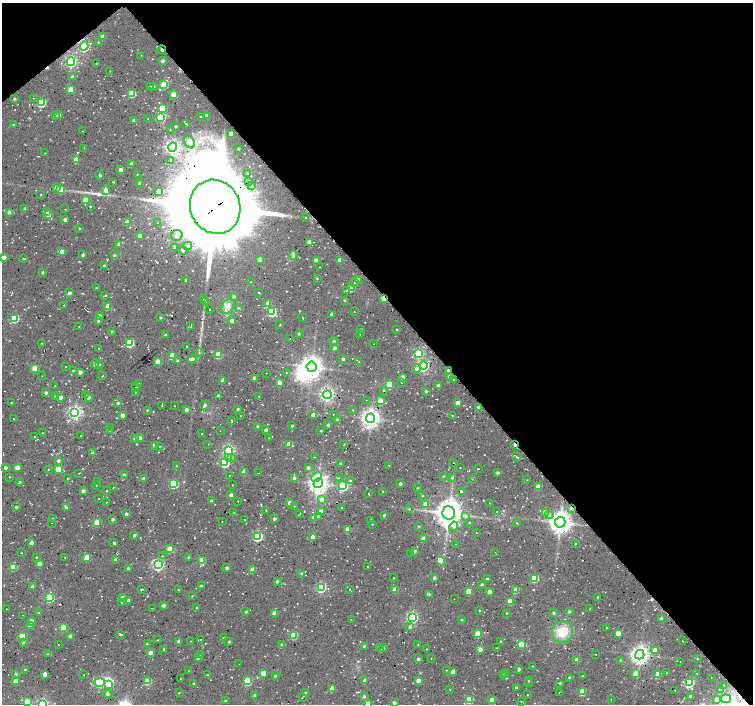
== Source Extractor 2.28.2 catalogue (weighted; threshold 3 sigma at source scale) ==
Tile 3 of 4 x 4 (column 3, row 1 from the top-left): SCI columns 3030-4530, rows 4432-5835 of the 6033 x 5992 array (HDU 1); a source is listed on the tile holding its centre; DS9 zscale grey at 2 x 2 block average (1 PNG px = mean of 2 x 2 image px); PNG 755 x 706 px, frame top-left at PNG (2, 3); each listed source drawn as its Kron ellipse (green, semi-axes under 4 px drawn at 4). Shown black and unused: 43% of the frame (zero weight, under 2 of 3 exposures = <1% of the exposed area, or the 3 px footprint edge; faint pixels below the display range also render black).
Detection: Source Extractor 2.28.2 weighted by HDU 2 'WHT'; one run over the whole footprint, this tile lists its part. Background 0.05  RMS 0.0081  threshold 0.0364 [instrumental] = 3 sigma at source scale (4.5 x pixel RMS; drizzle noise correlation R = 1.50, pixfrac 1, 0.0396/0.0396 arcsec/px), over >= 5 px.
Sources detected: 560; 2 inside a brighter object's white glare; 23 cosmic-ray / hot-pixel residue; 1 long thin detection or spike segment (spike, bleed or trail) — neither listed nor drawn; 5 inside a brighter listed object's ellipse — not listed separately; of the other 529, all 500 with FLUX_AUTO >= 0.613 (the completeness limit of this list) listed and drawn (29 fainter detections not listed), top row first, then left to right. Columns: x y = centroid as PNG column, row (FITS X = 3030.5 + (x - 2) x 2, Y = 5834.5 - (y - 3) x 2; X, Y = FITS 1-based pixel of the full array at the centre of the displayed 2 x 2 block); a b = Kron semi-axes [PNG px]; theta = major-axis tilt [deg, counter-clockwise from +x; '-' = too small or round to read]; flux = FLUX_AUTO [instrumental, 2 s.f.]
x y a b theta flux
102 37 3 3 - 20
98 42 2 2 - 1
84 46 4 4 - 240
162 49 4 2 - 5.3
141 55 2 2 - 0.91
71 61 4 4 - 310
162 61 3 3 - 5.4
96 63 2 2 - 1.1
110 71 2 2 - 1
72 76 3 3 - 4.1
164 84 3 3 - 63
153 86 3 2 - 2.6
151 87 2 2 - 1.6
71 89 3 3 - 34
132 93 3 3 - 53
173 94 3 3 - 32
33 98 2 2 - 0.93
14 99 2 2 - 3.1
41 102 4 3 - 98
162 108 3 3 - 65
59 115 3 3 - 5.4
206 115 2 2 - 6.8
55 116 3 2 - 6.5
161 117 4 3 - 110
201 117 2 2 - 1.4
148 119 2 2 - 0.72
133 120 3 3 - 4.6
186 124 3 2 - 1.1
13 125 3 2 - 2.5
176 126 3 2 - 2.5
171 130 3 2 - 1.9
83 131 2 2 - 0.63
231 133 2 2 - 8.1
190 142 7 5 -54 32
173 147 4 4 - 600
84 148 2 2 - 0.64
238 148 2 2 - 2.1
45 153 2 2 - 0.77
76 159 3 3 - 23
171 160 3 3 - 2.2
131 164 3 3 - 6.4
121 170 3 3 - 13
248 173 3 2 - 2.4
100 175 4 3 - 3.1
137 175 2 2 - 1
248 181 3 2 - 2.2
113 182 3 2 - 1.7
140 183 3 2 - 5.7
252 186 2 2 - 1.6
56 188 4 3 - 6.7
61 190 3 3 - 39
106 190 4 3 - 16
158 191 3 3 - 21
41 194 3 2 - 1.1
85 200 3 3 - 23
90 206 2 2 - 1.4
215 207 27 25 -65 28000
25 208 3 2 - 3.2
65 209 2 2 - 0.83
46 211 3 3 - 3.4
9 212 3 3 - 4.4
49 214 3 3 - 25
305 217 3 2 - 1.4
65 220 3 3 - 6.9
127 222 3 3 - 14
158 223 3 3 - 2
79 228 2 2 - 1.2
139 235 3 3 - 7.3
177 235 6 5 - 14
309 242 3 3 - 12
119 244 3 3 - 7.9
188 246 4 4 - 4.7
175 247 3 3 - 4.5
183 251 3 3 - 3.5
62 252 3 3 - 14
83 255 2 2 - 3.7
114 255 3 3 - 3.3
293 255 5 2 - 2.6
4 257 3 3 - 9.6
23 259 4 2 - 1.2
260 259 3 3 - 18
316 260 3 3 - 14
340 260 3 3 - 11
104 265 2 2 - 2.5
319 267 2 2 - 0.63
43 272 3 2 - 3
317 278 3 3 - 1.8
358 279 3 3 - 7.7
186 281 2 2 - 4.5
251 282 2 2 - 1
355 282 3 2 - 1
96 288 2 2 - 1.6
351 288 3 3 - 35
347 291 3 2 - 1.4
259 292 2 2 - 0.76
69 293 3 3 - 6.9
105 296 3 2 - 1.4
233 296 3 3 - 3.5
203 298 2 2 - 1.3
384 298 3 2 - 30
344 300 2 2 - 2
206 301 3 3 - 4.9
268 303 3 3 - 18
64 305 2 2 - 0.92
108 306 3 3 - 29
228 306 8 5 51 11
238 308 3 3 - 1.6
209 309 2 2 - 0.83
272 312 4 3 - 120
354 312 2 2 - 0.7
332 314 2 2 - 9.5
99 315 2 2 - 6.4
161 317 2 2 - 2.1
14 318 3 3 - 97
303 318 2 2 - 0.84
98 321 3 2 - 3
232 321 3 3 - 11
280 324 2 2 - 1.2
79 326 3 2 - 0.66
191 327 3 2 - 1.9
361 329 2 2 - 1.6
397 329 2 2 - 1.3
112 331 2 2 - 2.5
359 333 2 2 - 0.78
299 334 3 2 - 1.7
166 335 2 2 - 2.9
290 339 2 2 - 0.71
334 341 4 3 - 3.2
41 343 2 2 - 0.99
130 343 3 3 - 76
374 344 2 2 - 0.64
187 346 2 2 - 1.7
334 348 3 2 - 4.9
99 349 2 2 - 2
199 352 3 2 - 1.6
418 353 4 4 - 150
218 354 3 3 - 50
172 355 3 3 - 35
192 359 4 3 - 8.3
343 359 2 2 - 4.8
178 361 3 2 - 5.7
158 362 3 3 - 26
359 362 2 2 - 0.79
95 364 4 3 - 3.8
99 364 2 2 - 1.6
423 366 4 4 - 280
65 367 2 2 - 0.76
312 367 5 5 - 1400
417 368 4 4 - 6.6
35 369 3 3 - 44
73 371 2 2 - 2.2
449 371 3 2 - 11
80 372 3 3 - 7.8
266 373 2 2 - 0.71
286 373 2 2 - 0.78
42 376 2 2 - 0.73
103 376 2 2 - 0.77
450 376 3 3 - 8.3
402 377 3 3 - 20
254 378 3 2 - 11
453 379 2 2 - 0.75
223 380 3 2 - 10
279 383 3 3 - 15
401 383 2 2 - 0.91
139 384 3 2 - 1.2
389 385 3 3 - 72
438 385 2 2 - 3.6
55 386 2 2 - 1.3
136 387 3 2 - 2.2
384 390 3 2 - 1.4
426 391 2 2 - 3.3
136 392 2 2 - 1.1
46 393 3 3 - 5
86 394 2 2 - 1
218 395 2 2 - 4.8
327 395 4 4 - 480
259 396 3 2 - 1.1
56 397 3 3 - 4.9
60 397 3 3 - 9.6
88 397 3 2 - 6
366 400 2 2 - 0.83
380 401 4 3 - 17
11 402 3 2 - 0.96
118 403 3 2 - 3.1
458 403 3 3 - 15
162 405 3 2 - 1.3
205 405 4 3 - 4.6
174 406 2 2 - 0.91
479 407 3 3 - 5.5
238 409 2 2 - 3.2
147 410 2 2 - 2.2
186 410 2 2 - 6.8
353 410 2 2 - 1.1
75 412 4 4 - 440
122 415 3 3 - 12
313 415 3 2 - 8.8
333 415 2 2 - 0.63
452 415 2 2 - 0.72
240 416 2 2 - 0.62
370 418 5 4 - 1000
14 419 2 2 - 0.94
337 419 2 2 - 3.2
231 421 4 2 - 1.8
328 425 2 2 - 4.4
257 426 2 2 - 2.6
292 426 2 2 - 2
110 427 2 2 - 0.79
266 430 3 3 - 8.7
110 431 2 2 - 0.78
220 431 2 2 - 0.72
321 431 2 2 - 1.6
42 433 2 2 - 1.1
202 433 2 2 - 2.2
80 435 2 2 - 0.83
35 437 2 2 - 1.8
135 438 3 3 - 4
139 438 3 3 - 14
269 438 2 2 - 0.99
208 444 2 2 - 0.61
289 444 3 3 - 22
344 444 4 2 - 0.88
154 445 3 2 - 5.4
515 445 3 2 - 9.9
159 446 2 2 - 0.92
229 450 4 4 - 290
92 453 3 2 - 4.2
228 457 4 2 - 2.6
231 457 3 3 - 2.9
314 457 2 2 - 0.81
516 457 4 2 - 1.4
59 460 3 3 - 3.2
225 463 4 3 - 130
341 463 3 2 - 2.4
453 463 2 2 - 0.76
389 465 2 2 - 0.69
176 466 2 2 - 0.84
17 467 3 3 - 19
5 468 3 2 - 5.8
308 468 3 3 - 5.7
460 468 2 2 - 0.94
48 469 2 2 - 1.1
59 469 3 3 - 60
478 469 3 2 - 0.86
244 472 3 3 - 23
79 473 3 2 - 0.88
258 473 3 2 - 0.82
497 473 2 2 - 3.8
124 475 3 3 - 5
230 475 2 2 - 0.81
443 476 3 2 - 1.4
9 477 2 2 - 1.5
317 477 5 4 - 27
67 478 3 2 - 1.2
294 478 3 3 - 5.6
339 478 3 2 - 1.3
452 478 3 3 - 2.4
144 479 3 3 - 5.9
473 479 2 2 - 0.83
350 480 3 3 - 1.7
527 480 2 2 - 0.65
20 482 3 2 - 2.3
98 482 2 2 - 0.9
318 483 5 4 - 1000
400 483 3 3 - 3.6
174 484 3 3 - 97
96 485 2 2 - 1
232 485 2 2 - 0.86
343 486 4 4 - 170
538 486 3 3 - 27
113 487 2 2 - 0.79
417 488 3 2 - 1.3
83 491 3 3 - 4.9
107 491 2 2 - 0.89
383 491 2 2 - 0.94
461 491 3 3 - 2.6
368 493 2 2 - 0.62
231 495 3 3 - 8.5
423 496 2 2 - 1.1
99 498 2 2 - 0.62
322 499 4 4 - 12
211 501 3 2 - 4
238 501 2 2 - 2.2
106 502 2 2 - 0.82
290 503 3 3 - 8.8
490 503 2 2 - 0.66
426 504 3 3 - 29
294 506 2 2 - 1.4
16 507 2 2 - 3.3
66 507 3 3 - 3.2
342 508 2 2 - 2.3
571 508 3 3 - 3.4
409 509 3 2 - 1.1
266 510 2 2 - 1.1
321 511 3 3 - 12
496 512 2 2 - 0.84
545 512 3 3 - 20
234 513 2 2 - 1.2
300 513 2 2 - 0.76
449 513 6 6 - 2600
126 514 2 2 - 5.1
384 515 2 2 - 2.9
549 515 4 4 - 4.4
318 516 3 3 - 2.3
313 517 4 3 - 7.1
466 517 4 4 - 3.7
52 518 2 2 - 0.63
274 518 3 3 - 3.6
113 519 2 2 - 4.4
244 519 2 2 - 1.2
371 520 3 2 - 1.5
222 522 2 2 - 0.71
469 522 3 2 - 1.2
560 522 5 5 - 1700
52 523 2 2 - 1.1
97 523 3 3 - 48
516 523 2 2 - 1.2
372 524 2 2 - 1.2
419 526 3 2 - 1.5
454 526 5 4 - 5.5
348 529 3 3 - 26
476 533 2 2 - 0.63
134 535 2 2 - 4.3
258 536 4 3 - 170
313 537 3 2 - 15
423 538 3 3 - 13
114 542 3 2 - 2.4
31 543 3 2 - 11
455 544 2 2 - 1.4
575 544 2 2 - 1.5
170 549 3 3 - 39
414 551 3 3 - 4.4
495 552 2 2 - 1.2
21 553 2 2 - 0.8
411 553 2 2 - 0.89
162 556 2 2 - 1.3
36 557 3 2 - 1.2
65 557 2 2 - 1.1
87 557 3 3 - 41
189 557 2 2 - 3.4
116 560 3 3 - 4.9
202 560 3 3 - 36
441 561 4 3 - 35
39 563 3 3 - 10
158 565 4 4 - 290
368 566 2 2 - 1.2
13 567 3 3 - 56
128 568 2 2 - 4.1
227 568 2 2 - 5.2
252 569 3 3 - 22
302 574 3 3 - 8.6
394 578 2 2 - 0.91
434 578 3 3 - 4
534 578 3 3 - 83
487 579 2 2 - 4.1
277 581 3 2 - 3.4
482 584 3 2 - 2.7
33 586 3 3 - 5.5
201 586 2 2 - 3.6
321 588 4 3 - 170
350 589 2 2 - 0.89
141 590 3 2 - 1.3
178 590 2 2 - 0.91
395 590 3 3 - 22
516 590 3 3 - 28
469 591 3 3 - 42
489 591 3 3 - 11
429 594 3 2 - 2.4
192 596 3 2 - 1.3
598 597 2 2 - 2.9
50 598 4 3 - 130
122 598 3 3 - 17
454 599 2 2 - 0.92
129 600 4 3 - 3.5
510 601 3 3 - 37
121 602 2 2 - 0.8
164 605 3 3 - 5.1
152 608 2 2 - 0.73
196 608 2 2 - 0.88
6 609 2 2 - 0.69
589 609 2 2 - 1.4
479 610 2 2 - 1.7
246 612 3 2 - 2.2
569 612 2 2 - 3.2
39 613 3 2 - 1.7
274 613 3 3 - 10
506 613 2 2 - 1.3
553 613 2 2 - 2.9
23 615 2 2 - 0.63
412 618 4 4 - 270
351 619 2 2 - 1.5
661 619 2 2 - 6.8
462 620 2 2 - 2.2
32 621 3 3 - 8.6
30 626 3 3 - 12
410 627 3 3 - 3.6
64 628 3 3 - 53
607 628 3 2 - 1.1
562 632 11 10 - 46
618 633 3 3 - 31
120 634 3 2 - 2.2
477 634 3 3 - 52
294 635 3 3 - 55
22 636 3 3 - 74
70 636 3 2 - 7.2
223 638 3 2 - 1.6
200 639 2 2 - 2.6
158 640 4 2 - 1.1
179 641 3 3 - 6.8
190 641 2 2 - 0.65
229 641 4 2 - 2.5
501 641 3 2 - 1.8
683 641 2 2 - 0.93
23 642 3 3 - 2.4
147 644 3 3 - 2.5
281 644 3 2 - 2.5
521 644 3 3 - 57
59 645 2 2 - 0.68
418 645 3 2 - 1.3
364 646 2 2 - 2.8
383 647 3 3 - 2.7
380 648 2 2 - 0.69
496 648 2 2 - 1
164 649 2 2 - 2.9
427 649 2 2 - 0.66
480 649 3 3 - 13
655 650 3 3 - 12
151 653 3 3 - 21
48 654 4 2 - 1.8
201 654 2 2 - 2.6
596 654 2 2 - 1.4
640 655 5 4 - 990
198 658 3 2 - 3.2
431 658 2 2 - 0.65
418 659 2 2 - 4.7
697 659 3 2 - 1.2
577 660 3 2 - 17
621 660 2 2 - 2.4
680 662 2 2 - 0.69
239 664 2 2 - 0.75
533 666 2 2 - 0.75
25 669 4 2 - 2.6
519 669 3 2 - 4.6
447 670 3 2 - 1.3
189 671 3 2 - 1
453 672 3 3 - 10
666 672 2 2 - 2.3
263 673 3 3 - 25
636 673 3 3 - 37
697 673 2 2 - 1.2
45 674 3 3 - 16
207 674 2 2 - 1
506 674 3 3 - 2.5
658 674 3 3 - 34
15 675 3 3 - 3.1
84 675 2 2 - 0.8
503 675 3 3 - 5.1
275 676 2 2 - 2.5
583 676 2 2 - 1.1
570 678 3 3 - 8.9
711 678 3 3 - 2.1
180 679 2 2 - 0.89
15 681 3 3 - 22
147 681 3 3 - 53
248 681 3 3 - 86
365 681 3 3 - 11
418 681 3 2 - 14
529 681 2 2 - 1.4
100 683 5 4 - 160
193 683 2 2 - 1.2
528 683 2 2 - 0.76
560 683 2 2 - 2.6
689 683 4 3 - 150
109 684 3 2 - 18
724 685 2 2 - 1.4
516 687 2 2 - 2.7
332 688 3 3 - 13
720 689 3 3 - 3.7
450 690 2 2 - 0.93
675 690 2 2 - 1.1
582 692 3 3 - 46
179 693 2 2 - 0.9
306 693 3 3 - 2.5
559 693 2 2 - 0.88
108 694 5 3 - 3.6
254 695 2 2 - 2.4
528 695 2 2 - 1.1
364 696 3 3 - 3.8
690 696 3 2 - 2.4
302 698 2 2 - 1
469 699 3 3 - 61
716 699 4 4 - 8
726 699 5 3 - 4.6
225 700 3 2 - 1.3
492 700 3 3 - 19
611 700 2 2 - 0.68
28 702 3 3 - 61
521 702 2 2 - 0.76
394 703 3 2 - 6.9
42 704 4 4 - 250
367 704 3 3 - 17
Overlapping masked pixels (flux is a lower limit): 8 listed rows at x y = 84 46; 162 49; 215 207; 384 298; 449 371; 479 407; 515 445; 571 508
Isophote crosses this tile's border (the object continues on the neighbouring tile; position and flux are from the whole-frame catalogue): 5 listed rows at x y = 469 699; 28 702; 394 703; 42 704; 367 704
Diffuse or blended objects may show on this block-average render without a row.